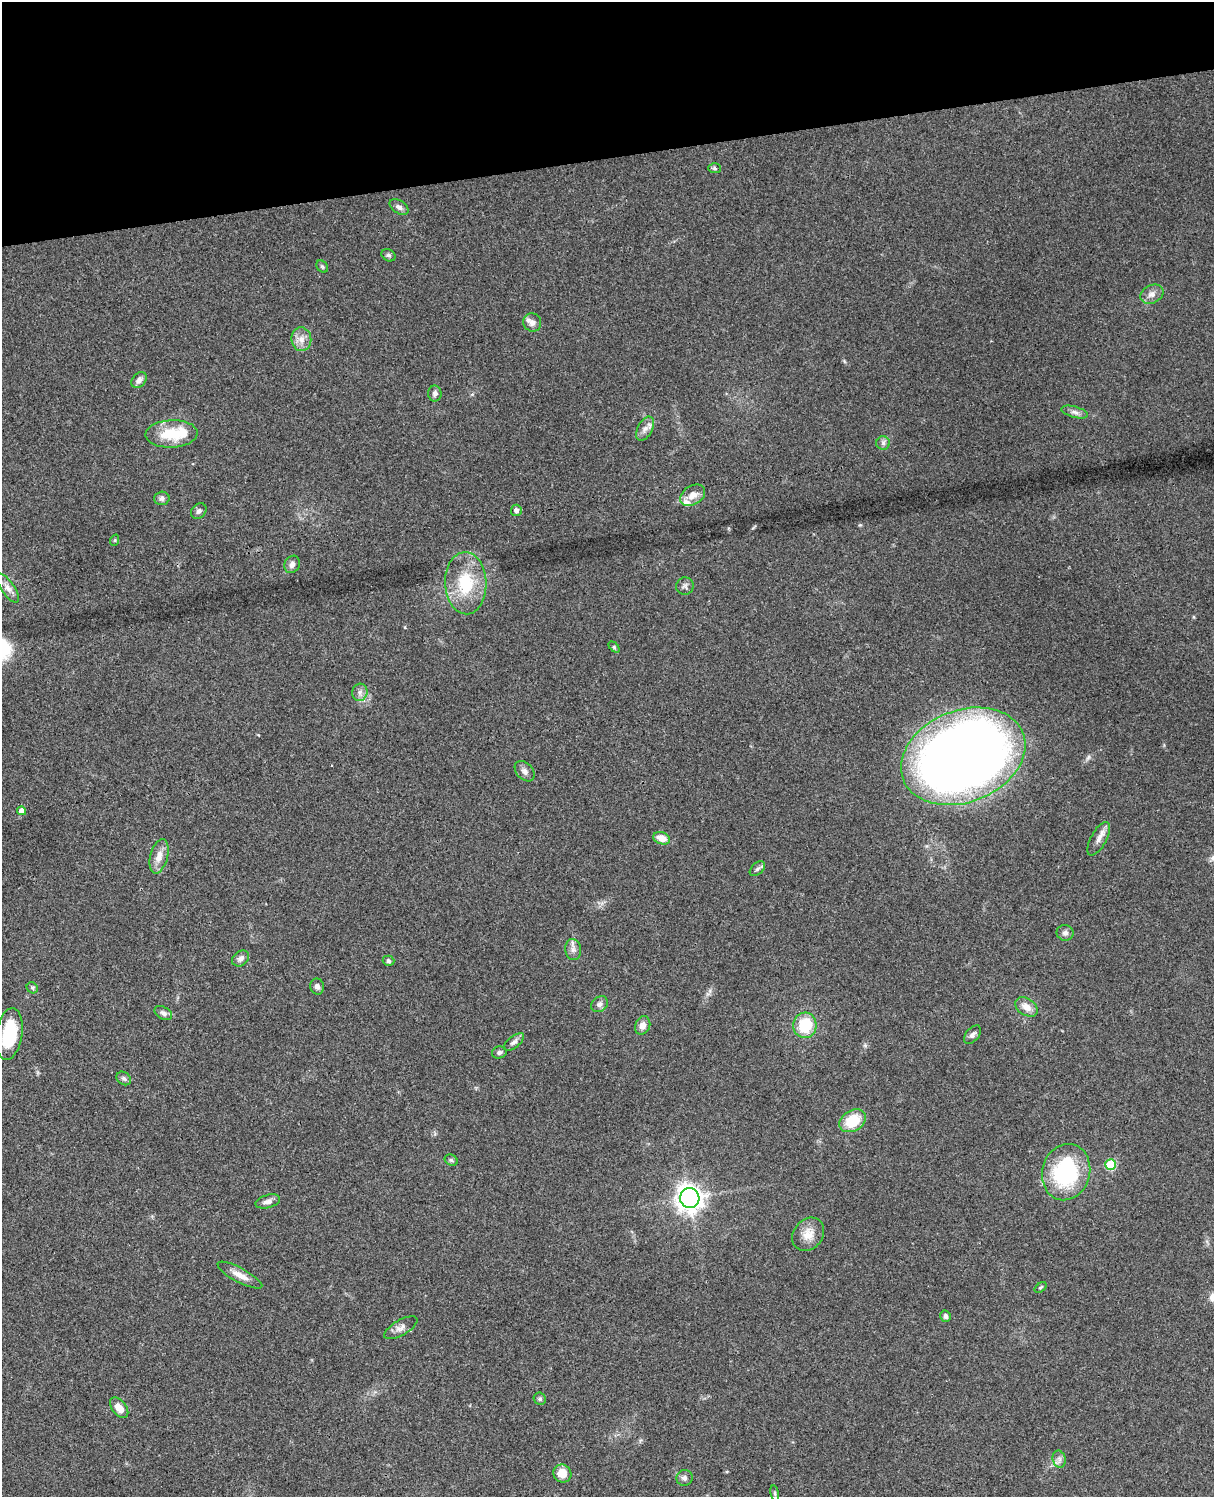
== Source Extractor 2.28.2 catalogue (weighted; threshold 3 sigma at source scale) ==
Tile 3 of 4 x 3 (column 3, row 1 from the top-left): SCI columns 2545-3756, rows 3270-4764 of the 5087 x 4929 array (HDU 1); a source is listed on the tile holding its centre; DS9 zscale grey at full resolution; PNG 1216 x 1499 px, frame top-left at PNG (2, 2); each listed source drawn as its Kron ellipse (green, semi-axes under 4 px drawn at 4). Shown black and unused: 10% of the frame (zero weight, under 3 of 4 exposures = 6% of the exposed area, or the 3 px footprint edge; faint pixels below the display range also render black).
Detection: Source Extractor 2.28.2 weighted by HDU 2 'WHT'; one run over the whole footprint, this tile lists its part. Background 0.077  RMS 0.0059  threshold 0.0267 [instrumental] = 3 sigma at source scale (4.5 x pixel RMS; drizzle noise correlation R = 1.50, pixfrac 1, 0.05/0.05 arcsec/px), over >= 5 px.
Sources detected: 67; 1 inside a brighter object's white glare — neither listed nor drawn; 2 inside a brighter listed object's ellipse — not listed separately; the other 64 listed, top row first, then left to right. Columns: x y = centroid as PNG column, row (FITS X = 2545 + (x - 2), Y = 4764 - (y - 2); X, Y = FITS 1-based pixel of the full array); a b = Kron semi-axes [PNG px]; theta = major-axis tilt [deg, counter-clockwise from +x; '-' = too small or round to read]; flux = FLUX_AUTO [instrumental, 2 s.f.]
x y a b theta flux
715 168 6 5 - 1
399 207 10 6 -32 2.3
388 255 7 5 -29 1.2
322 266 6 5 - 0.97
1152 294 12 9 28 3.6
532 322 9 9 - 3
301 339 12 10 -84 4.9
139 380 9 6 50 2.8
435 393 8 7 - 1.8
1075 412 13 5 -15 2.6
645 429 13 7 62 3.4
172 434 26 13 3 20
883 443 7 6 - 1.7
693 495 13 9 33 5.4
162 498 8 6 2 2
516 510 5 5 - 1.8
199 511 8 6 45 1.9
115 540 6 3 71 0.63
292 564 9 7 61 2.8
466 583 31 20 -88 27
685 586 9 8 - 1.8
8 588 17 6 -55 3.9
614 647 6 4 -46 0.78
360 692 8 7 - 2.6
963 756 64 46 21 650
525 771 11 8 -47 2.8
21 811 4 4 - 3.3
662 838 8 6 -18 6.6
1099 839 18 8 61 4.3
159 856 18 8 76 5.8
757 869 9 5 44 1.6
1065 933 8 8 - 2.2
573 950 10 8 -85 2.9
241 958 9 7 38 2.3
388 961 6 5 - 1.1
317 987 8 7 - 2.2
32 988 6 5 - 1
600 1004 9 7 34 2.6
1026 1007 12 8 -34 5.1
163 1013 9 6 -30 2.2
643 1025 9 7 66 4.1
805 1025 13 11 84 22
9 1034 26 13 81 30
972 1035 11 6 50 2.1
514 1042 12 5 39 2.1
499 1052 7 6 - 1.4
124 1078 8 6 -37 1.4
853 1121 14 10 30 18
451 1160 7 5 -27 1.1
1111 1164 5 5 - 27
1066 1172 28 24 74 57
690 1198 10 9 - 490
268 1201 12 6 15 3
808 1234 18 14 50 7.7
240 1275 25 7 -28 6.1
1040 1287 7 4 37 0.75
946 1316 6 5 - 2
401 1328 18 7 30 3.3
540 1399 6 5 - 1.3
119 1408 12 7 -51 5.2
1059 1459 9 6 -77 2.2
562 1473 9 8 - 7.9
684 1478 8 8 - 2
775 1493 8 4 -82 0.97
Overlapping masked pixels (flux is a lower limit): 1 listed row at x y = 963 756
Unlisted compact peaks at least as high as the median listed source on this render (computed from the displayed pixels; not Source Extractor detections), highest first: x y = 860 525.